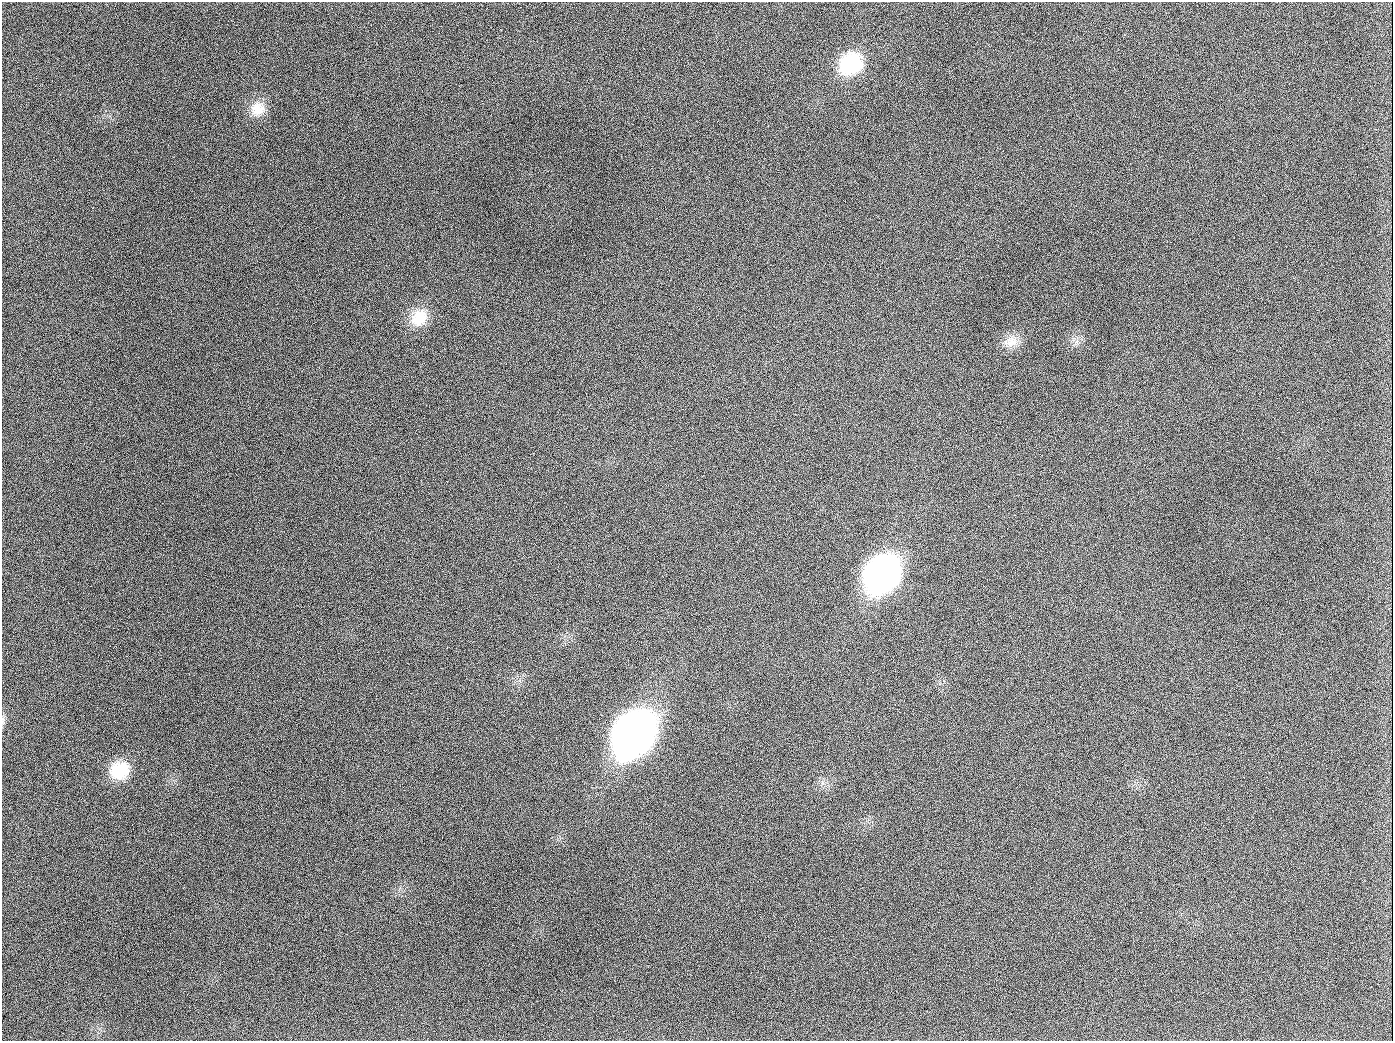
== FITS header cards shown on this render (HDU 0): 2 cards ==
NAXIS1  =                 1391
NAXIS2  =                 1039

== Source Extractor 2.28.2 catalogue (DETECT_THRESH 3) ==
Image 1391 x 1039 px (HDU 0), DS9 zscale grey, 1 PNG px = 1 image px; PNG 1395 x 1043 px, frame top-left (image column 1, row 1039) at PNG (2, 2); no overlay
Background 1530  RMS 70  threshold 210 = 3 sigma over >= 5 px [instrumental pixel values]
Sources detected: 11; all 11 listed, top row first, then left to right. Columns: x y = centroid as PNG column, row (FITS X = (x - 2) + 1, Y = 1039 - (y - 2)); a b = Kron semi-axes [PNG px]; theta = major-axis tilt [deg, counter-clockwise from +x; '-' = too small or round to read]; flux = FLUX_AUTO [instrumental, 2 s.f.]
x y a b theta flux
850 64 27 22 36 3.0e+05
257 109 21 18 26 8.8e+04
189 126 2 2 - 5.6e+03
419 318 24 20 49 1.3e+05
1011 341 21 15 13 6.5e+04
654 407 2 2 - 3.3e+03
882 574 27 22 48 2.2e+06
3 721 13 3 86 1.2e+04
634 734 29 23 50 5.0e+06
120 771 23 20 27 1.6e+05
944 1026 3 2 - 3.8e+03
At the frame edge (FLAGS 8, measured only in part): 1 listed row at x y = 3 721